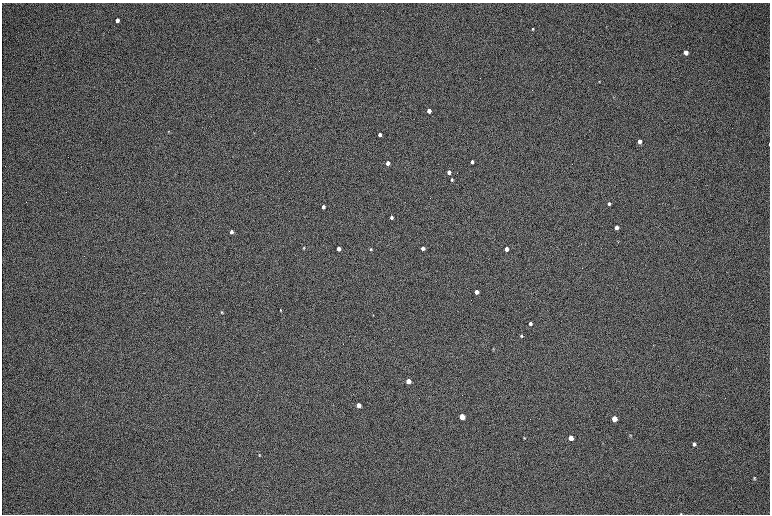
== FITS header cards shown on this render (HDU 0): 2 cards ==
NAXIS1  =                 1536 / length of data axis 1
NAXIS2  =                 1024 / length of data axis 2

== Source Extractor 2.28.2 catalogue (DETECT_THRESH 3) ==
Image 1536 x 1024 px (HDU 0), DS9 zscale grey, zoomed out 1/2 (1 PNG px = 2 x 2 image px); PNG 772 x 516 px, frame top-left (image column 1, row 1023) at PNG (2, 3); no overlay
Background 170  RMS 20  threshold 60.2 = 3 sigma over >= 5 px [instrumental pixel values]
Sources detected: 42; all 42 listed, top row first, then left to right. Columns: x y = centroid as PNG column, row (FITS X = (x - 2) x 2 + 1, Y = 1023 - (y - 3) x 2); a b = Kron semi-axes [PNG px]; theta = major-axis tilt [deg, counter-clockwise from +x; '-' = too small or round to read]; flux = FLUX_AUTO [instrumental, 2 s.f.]
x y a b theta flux
117 20 4 3 - 20000
533 29 3 2 - 5000
686 53 4 3 - 23000
599 82 3 2 - 3100
429 111 3 3 - 54000
169 131 3 3 - 2800
380 135 3 3 - 25000
639 141 4 3 - 30000
769 144 3 1 - 2500
472 162 3 3 - 14000
388 163 3 3 - 43000
449 172 3 3 - 30000
452 180 3 3 - 6700
609 204 3 3 - 8800
323 207 3 3 - 23000
391 217 3 3 - 15000
616 227 3 3 - 24000
231 232 3 3 - 18000
304 248 3 2 - 3300
423 248 3 3 - 33000
339 249 3 3 - 44000
371 249 3 2 - 4000
506 249 3 3 - 40000
476 292 3 3 - 40000
280 310 4 2 - 2700
222 312 4 3 - 3900
373 315 3 2 - 2200
530 323 3 3 - 18000
521 336 3 3 - 5800
653 345 3 2 - 1500
493 349 3 3 - 2300
408 381 3 3 - 110000
358 405 3 3 - 68000
462 417 4 3 - 170000
614 419 4 3 - 110000
630 435 4 3 - 2700
524 438 3 3 - 3000
571 438 4 3 - 82000
694 444 4 3 - 11000
259 455 3 3 - 2900
754 478 4 3 - 4500
681 513 3 3 - 2300
At the frame edge (FLAGS 8, measured only in part): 2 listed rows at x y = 769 144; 681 513